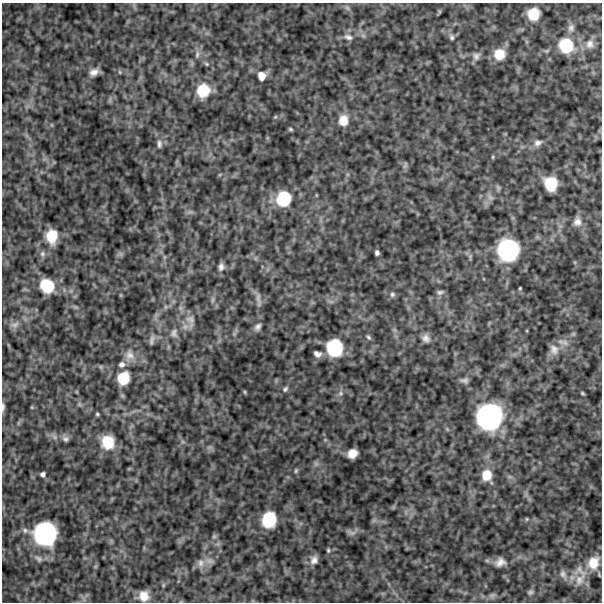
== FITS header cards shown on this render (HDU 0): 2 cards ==
NAXIS1  =                  600
NAXIS2  =                  600

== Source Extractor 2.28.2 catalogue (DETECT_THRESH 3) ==
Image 600 x 600 px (HDU 0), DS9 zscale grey, 1 PNG px = 1 image px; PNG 604 x 604 px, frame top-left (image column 1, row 600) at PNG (2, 3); no overlay
Background 524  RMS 120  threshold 363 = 3 sigma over >= 5 px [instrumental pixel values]
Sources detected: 89; all 89 listed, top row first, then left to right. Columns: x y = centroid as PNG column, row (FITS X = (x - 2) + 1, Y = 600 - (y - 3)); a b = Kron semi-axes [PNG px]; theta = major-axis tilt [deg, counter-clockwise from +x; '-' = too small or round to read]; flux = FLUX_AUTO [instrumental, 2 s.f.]
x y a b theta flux
347 8 7 6 - 2.0e+04
533 14 12 11 - 1.6e+05
571 28 11 9 70 4.3e+04
348 37 12 7 -22 3.6e+04
452 37 9 6 -67 2.4e+04
590 44 13 12 - 7.6e+04
566 45 18 17 - 3.0e+05
197 54 11 6 78 3.0e+04
499 54 13 13 - 1.3e+05
476 56 11 10 - 4.1e+04
206 64 6 5 - 1.3e+04
94 72 10 8 25 5.2e+04
120 72 6 4 -88 8.8e+03
262 76 10 9 - 6.8e+04
203 90 14 13 - 2.0e+05
275 117 5 4 - 8.7e+03
343 120 13 10 87 1.0e+05
290 129 5 4 - 1.2e+04
538 143 12 9 26 4.4e+04
159 144 12 7 88 3.6e+04
493 157 6 4 89 8.8e+03
405 165 9 4 69 1.5e+04
551 184 13 11 -63 2.2e+05
498 188 9 5 -71 1.5e+04
490 197 10 6 -45 2.7e+04
283 199 17 15 64 2.9e+05
577 222 14 11 83 5.8e+04
52 236 14 11 -90 1.8e+05
508 250 21 19 82 6.8e+05
377 253 5 4 - 2.1e+04
42 254 8 7 - 2.7e+04
221 267 10 7 81 3.4e+04
47 286 14 13 - 2.3e+05
520 288 3 3 - 8.3e+03
440 292 9 5 11 2.2e+04
392 294 7 6 - 2.1e+04
213 300 9 4 81 1.8e+04
258 300 23 6 -82 3.9e+04
165 307 7 4 72 1.3e+04
190 319 14 12 -16 8.1e+04
15 324 12 7 23 3.8e+04
258 327 9 6 47 2.9e+04
174 333 13 9 84 4.8e+04
573 334 7 4 18 1.1e+04
369 337 7 5 -41 1.6e+04
426 338 10 9 - 4.3e+04
152 340 16 6 73 3.6e+04
565 342 9 8 - 4.2e+04
334 348 15 14 - 3.7e+05
554 349 15 11 -70 5.7e+04
317 354 8 6 -21 3.6e+04
129 355 16 13 89 8.5e+04
122 364 9 8 - 3.9e+04
123 378 15 13 66 1.8e+05
464 380 9 5 0 2.7e+04
285 389 8 6 57 2.0e+04
245 392 6 3 -89 8.6e+03
340 393 8 7 - 2.6e+04
582 393 5 3 - 1.1e+04
79 404 7 4 -71 1.4e+04
3 407 13 4 87 2.5e+04
97 414 5 4 - 1.1e+04
489 417 25 24 - 1.1e+06
18 423 7 4 71 1.2e+04
66 439 9 8 - 2.7e+04
108 442 14 13 - 2.0e+05
352 453 9 8 - 8.5e+04
316 464 7 4 -1 1.8e+04
296 471 6 4 69 1.2e+04
42 474 5 5 - 2.3e+04
487 475 13 12 - 1.2e+05
526 519 6 4 90 8.3e+03
269 520 14 12 79 2.8e+05
25 530 9 7 -29 2.7e+04
352 533 11 6 5 3.1e+04
45 534 21 20 - 8.1e+05
214 536 6 5 - 1.5e+04
328 550 6 4 -77 1.2e+04
38 559 11 7 -39 3.3e+04
314 560 11 9 65 4.7e+04
209 561 13 7 -12 4.0e+04
500 562 14 10 16 6.4e+04
201 563 11 9 79 5.7e+04
593 563 18 15 63 1.6e+05
563 574 14 8 -65 4.8e+04
579 580 23 17 86 1.3e+05
530 592 8 6 34 1.9e+04
492 595 11 6 37 2.4e+04
144 596 11 10 - 9.6e+04
At the frame edge (FLAGS 8, measured only in part): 1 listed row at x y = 3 407